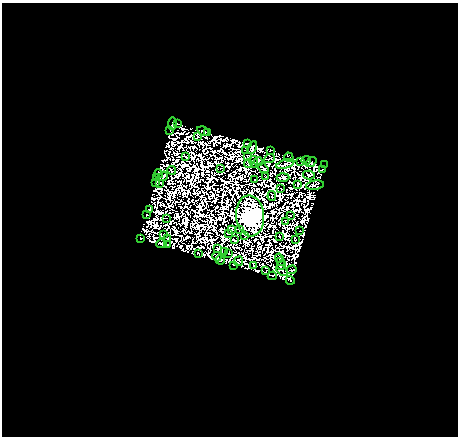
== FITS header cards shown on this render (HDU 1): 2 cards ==
NAXIS1  =                  456
NAXIS2  =                  434

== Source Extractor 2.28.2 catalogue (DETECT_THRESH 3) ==
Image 456 x 434 px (HDU 1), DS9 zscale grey, 1 PNG px = 1 image px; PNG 460 x 438 px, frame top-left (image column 1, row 434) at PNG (2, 3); each listed source drawn as its Kron ellipse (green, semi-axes under 4 px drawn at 4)
Background 0.236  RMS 4.6e-04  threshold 0.00139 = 3 sigma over >= 5 px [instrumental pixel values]
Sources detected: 140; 65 with non-positive FLUX_AUTO (blend fragments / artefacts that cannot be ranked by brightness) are neither listed nor drawn; the other 75 listed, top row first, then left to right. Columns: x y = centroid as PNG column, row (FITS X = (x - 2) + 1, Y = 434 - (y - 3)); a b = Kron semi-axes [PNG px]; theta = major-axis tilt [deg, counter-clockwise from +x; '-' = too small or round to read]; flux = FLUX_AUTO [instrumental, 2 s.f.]
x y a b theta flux
177 123 2 2 - 43
172 124 7 3 89 150
170 130 2 2 - 44
203 131 6 3 -30 29
208 132 4 2 - 25
197 136 3 2 - 7.6
247 144 3 2 - 23
252 148 6 4 63 7.1
245 150 2 2 - 34
270 150 3 2 - 34
186 157 2 2 - 36
248 157 3 2 - 0.43
289 157 5 2 - 17
269 158 6 2 23 20
306 160 5 2 - 37
301 161 2 2 - 8.2
254 162 5 2 - 77
258 162 4 2 - 10
311 162 6 3 40 46
248 163 4 2 - 12
285 164 9 3 18 33
325 165 2 2 - 12
221 168 2 2 - 15
263 168 6 2 -39 8.8
322 170 2 2 - 39
172 171 4 2 - 17
159 174 5 2 - 96
309 175 6 3 -14 54
163 176 5 4 - 53
266 176 2 2 - 29
156 178 3 2 - 64
283 178 6 3 3 33
254 180 2 2 - 19
155 182 3 2 - 31
160 183 4 2 - 39
298 184 4 3 - 2.9
315 185 9 4 9 83
281 188 3 2 - 5.7
272 196 5 2 - 16
150 210 4 3 - 46
146 214 3 2 - 48
290 215 2 2 - 43
250 216 20 14 -86 160000
166 218 3 2 - 31
285 221 3 2 - 29
232 230 4 2 - 0.93
240 230 3 2 - 33
300 231 2 2 - 36
228 233 4 2 - 17
164 234 2 2 - 33
244 236 3 2 - 11
279 236 2 2 - 23
168 238 2 2 - 11
141 239 4 2 - 130
295 239 3 2 - 75
234 240 3 2 - 35
161 244 5 3 - 13
167 245 3 2 - 31
217 249 3 2 - 25
224 252 3 2 - 9
228 253 2 2 - 27
198 254 4 2 - 28
217 257 5 2 - 41
279 258 4 3 - 68
220 259 5 3 - 29
239 261 5 3 - 2.9
281 261 4 2 - 130
233 265 3 2 - 14
254 265 3 2 - 0.66
282 265 5 2 - 59
292 270 5 2 - 3
266 271 4 2 - 31
282 271 7 2 -43 13
272 276 5 3 - 230
290 280 4 3 - 86
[65 non-positive-flux detections neither listed nor drawn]